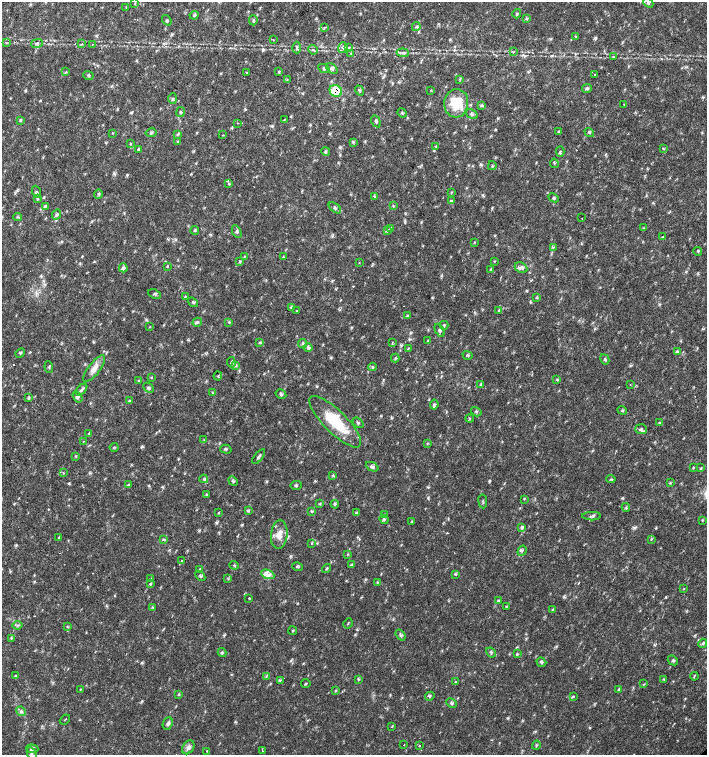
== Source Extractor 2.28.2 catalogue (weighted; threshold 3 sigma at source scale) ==
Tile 11 of 4 x 4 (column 3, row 3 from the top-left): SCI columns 3044-4453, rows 1507-3012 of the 6023 x 6029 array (HDU 1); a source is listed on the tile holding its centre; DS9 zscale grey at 2 x 2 block average (1 PNG px = mean of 2 x 2 image px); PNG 709 x 757 px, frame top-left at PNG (2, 2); each listed source drawn as its Kron ellipse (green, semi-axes under 4 px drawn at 4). Shown black and unused: <1% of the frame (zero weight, under 2 of 3 exposures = <1% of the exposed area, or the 3 px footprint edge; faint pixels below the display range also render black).
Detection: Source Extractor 2.28.2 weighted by HDU 2 'WHT'; one run over the whole footprint, this tile lists its part. Background 0.018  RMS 0.0031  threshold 0.0141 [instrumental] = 3 sigma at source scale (4.5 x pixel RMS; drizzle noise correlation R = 1.50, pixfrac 1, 0.0396/0.0396 arcsec/px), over >= 5 px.
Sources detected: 251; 2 cosmic-ray / hot-pixel residue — neither listed nor drawn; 2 inside a brighter listed object's ellipse — not listed separately; the other 247 listed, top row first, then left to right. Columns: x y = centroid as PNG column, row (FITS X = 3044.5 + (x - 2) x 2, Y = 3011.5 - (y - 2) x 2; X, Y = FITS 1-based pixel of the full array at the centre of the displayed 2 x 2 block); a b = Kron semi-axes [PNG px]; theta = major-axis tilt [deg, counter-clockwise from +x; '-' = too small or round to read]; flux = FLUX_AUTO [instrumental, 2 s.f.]
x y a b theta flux
135 3 3 2 - 0.42
648 3 5 3 - 1.1
126 7 3 2 - 0.43
517 14 4 3 - 0.89
194 15 4 3 - 0.99
526 19 3 2 - 0.54
167 20 6 3 -55 0.94
253 20 5 3 - 0.93
324 27 3 3 - 0.66
416 27 4 3 - 1.2
576 36 4 2 - 0.58
273 40 2 2 - 0.98
6 43 4 2 - 0.66
37 43 6 2 15 0.89
82 44 2 2 - 0.41
93 44 2 2 - 0.42
297 48 6 3 -87 1.4
343 48 5 5 - 2
349 48 4 3 - 0.78
313 50 5 3 - 1.2
513 52 3 2 - 0.62
351 53 4 2 - 0.75
403 53 6 3 -5 1.5
613 57 4 2 - 0.59
324 68 6 3 -26 1.2
332 68 7 4 -40 1.7
66 72 4 2 - 0.69
247 72 2 2 - 0.86
279 72 3 2 - 0.57
595 74 2 2 - 1.5
88 76 5 3 - 0.89
460 79 3 2 - 0.6
287 80 3 2 - 0.39
587 88 5 4 - 1.5
431 90 3 2 - 0.49
336 91 6 5 - 15
359 91 5 2 - 0.8
173 99 5 3 - 1.1
456 103 14 12 85 19
624 104 2 2 - 0.31
481 105 4 3 - 1
180 112 5 3 - 0.95
402 113 5 3 - 0.96
472 114 6 3 -32 1.6
285 119 3 2 - 0.39
20 121 3 2 - 0.53
376 121 6 3 -59 1.2
238 123 2 2 - 0.42
559 132 3 2 - 0.63
589 132 5 3 - 1.1
113 133 3 2 - 0.44
151 133 5 4 - 1.2
177 134 4 3 - 0.76
223 135 2 2 - 1.8
178 141 3 2 - 0.46
353 142 3 2 - 0.68
130 144 2 2 - 0.51
436 147 4 2 - 0.76
139 149 3 3 - 0.99
663 149 4 2 - 0.57
326 151 4 3 - 0.83
560 152 5 3 - 1.1
554 163 4 2 - 0.66
492 166 4 2 - 0.58
229 184 3 2 - 0.51
36 192 6 3 -70 1.3
451 193 4 2 - 0.56
98 194 4 3 - 0.8
375 196 4 2 - 0.64
554 198 5 3 - 1.1
37 199 4 2 - 0.57
451 201 3 3 - 0.85
45 206 4 3 - 1.2
393 206 4 2 - 0.66
335 208 7 4 -39 1.7
57 214 5 3 - 1.2
18 217 4 2 - 0.73
582 218 2 2 - 0.53
390 228 4 2 - 0.79
644 228 4 2 - 0.5
195 230 4 3 - 0.9
387 231 4 3 - 0.88
237 232 7 4 -65 1.4
663 237 3 2 - 0.47
474 242 3 2 - 0.46
553 247 3 2 - 0.65
698 251 4 2 - 0.6
244 256 3 2 - 0.5
283 257 3 2 - 0.5
240 261 3 3 - 0.94
494 261 3 2 - 0.47
359 263 2 2 - 0.52
167 266 3 2 - 0.56
123 268 4 3 - 2.7
521 268 7 5 -27 2.3
491 269 3 2 - 0.7
154 294 6 3 -23 1.1
185 296 3 2 - 0.43
537 298 4 2 - 0.57
193 302 5 3 - 0.98
291 307 3 2 - 0.65
297 310 3 2 - 0.57
499 311 4 3 - 0.97
408 316 4 3 - 0.89
197 322 5 3 - 1.2
229 322 3 2 - 0.57
444 325 4 3 - 0.9
150 327 4 2 - 0.36
440 330 7 4 -64 1.6
428 340 4 2 - 0.57
260 342 4 3 - 0.87
392 343 4 2 - 0.5
303 344 5 3 - 1.3
308 348 4 3 - 2.6
408 348 4 2 - 0.52
677 352 4 2 - 0.73
20 353 5 2 - 0.86
468 355 5 3 - 1
395 358 4 2 - 0.75
605 359 5 4 - 1.3
231 362 5 3 - 1.1
236 366 4 2 - 0.85
49 367 6 3 -83 0.84
372 367 4 3 - 0.96
94 369 16 6 53 6
218 376 4 3 - 0.71
151 377 3 2 - 0.53
557 380 4 2 - 0.72
139 381 3 3 - 0.65
480 384 4 3 - 0.88
630 384 2 2 - 0.35
149 388 6 3 -44 1.3
81 390 7 3 48 1.7
212 392 3 2 - 0.56
281 394 5 3 - 1.2
77 397 6 4 -56 1.6
29 398 4 3 - 0.96
130 401 3 3 - 0.72
434 405 5 3 - 1.1
622 410 5 2 - 0.79
476 412 5 2 - 0.85
469 419 4 2 - 0.66
335 422 34 11 -45 32
358 423 6 3 -38 1
660 423 3 2 - 0.58
641 429 6 5 - 2.1
89 434 4 3 - 0.71
204 440 3 2 - 0.67
83 442 2 2 - 0.87
428 443 3 2 - 0.48
114 447 4 2 - 0.55
226 449 6 3 -17 0.93
76 456 3 2 - 0.55
259 457 9 3 51 1.6
372 467 7 3 -24 1.9
693 467 3 3 - 0.68
701 468 3 2 - 0.64
63 473 3 2 - 0.59
333 475 3 3 - 1
204 479 4 3 - 0.89
611 479 5 2 - 0.8
233 481 5 3 - 1.1
670 482 3 2 - 0.68
128 485 4 3 - 0.95
296 485 6 3 2 1.1
206 494 3 2 - 0.62
524 499 3 2 - 0.5
483 501 7 2 -82 0.73
319 504 3 2 - 0.71
335 504 4 3 - 0.99
626 508 4 2 - 0.63
249 511 3 3 - 0.86
311 512 4 3 - 0.74
219 513 3 2 - 0.49
356 513 4 3 - 1
384 515 3 3 - 0.75
592 516 9 2 0 1.3
384 519 5 2 - 0.9
702 520 3 2 - 0.53
412 522 4 3 - 0.72
522 527 4 3 - 1.3
279 535 14 8 84 7.7
59 538 3 2 - 0.77
651 539 4 2 - 0.6
163 540 3 2 - 0.65
312 543 3 2 - 0.52
522 551 5 2 - 0.97
348 554 3 2 - 0.51
182 560 2 2 - 0.32
351 564 4 2 - 0.63
234 565 4 2 - 0.58
297 567 5 3 - 0.88
326 568 5 2 - 0.78
200 569 4 2 - 0.62
268 574 7 4 -23 6.8
455 574 4 2 - 0.73
200 576 6 2 -46 0.94
151 579 3 2 - 0.49
228 579 3 2 - 0.65
377 582 3 3 - 0.69
150 584 3 3 - 0.74
684 588 3 2 - 0.37
249 598 2 2 - 1.1
498 600 3 3 - 0.75
506 606 3 2 - 0.47
153 607 3 2 - 0.49
553 609 3 2 - 0.64
348 623 5 2 - 0.64
18 625 5 2 - 0.98
67 627 4 2 - 0.58
293 631 4 2 - 0.61
401 635 6 3 -53 1.3
11 638 3 3 - 0.55
703 643 4 3 - 1.1
222 652 4 3 - 1
491 652 5 3 - 1.2
517 654 3 2 - 0.79
673 660 5 4 - 1.2
541 662 5 3 - 1.4
16 676 3 3 - 0.79
694 676 4 2 - 0.56
266 677 3 2 - 0.69
358 679 4 3 - 0.73
664 679 3 3 - 0.71
280 680 4 2 - 0.62
455 682 3 2 - 0.56
306 684 5 2 - 0.65
644 684 4 2 - 0.47
80 689 3 2 - 0.39
336 690 3 2 - 0.45
619 690 4 3 - 0.8
178 695 3 2 - 0.56
430 696 5 3 - 1.1
573 696 4 2 - 0.73
452 703 5 4 - 1.6
21 711 5 4 - 1.7
65 720 6 2 41 0.37
168 723 6 4 67 1.9
392 726 3 2 - 0.43
404 745 2 2 - 0.46
419 745 2 2 - 0.85
536 745 5 2 - 0.69
188 747 7 5 55 2.8
32 749 6 4 -5 1.7
207 751 2 2 - 0.36
263 751 2 2 - 0.86
32 753 7 3 -66 1.3
Overlapping masked pixels (flux is a lower limit): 1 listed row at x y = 336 91
Isophote crosses this tile's border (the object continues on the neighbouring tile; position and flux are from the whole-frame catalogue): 1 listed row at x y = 32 753
Diffuse or blended objects may show on this block-average render without a row.